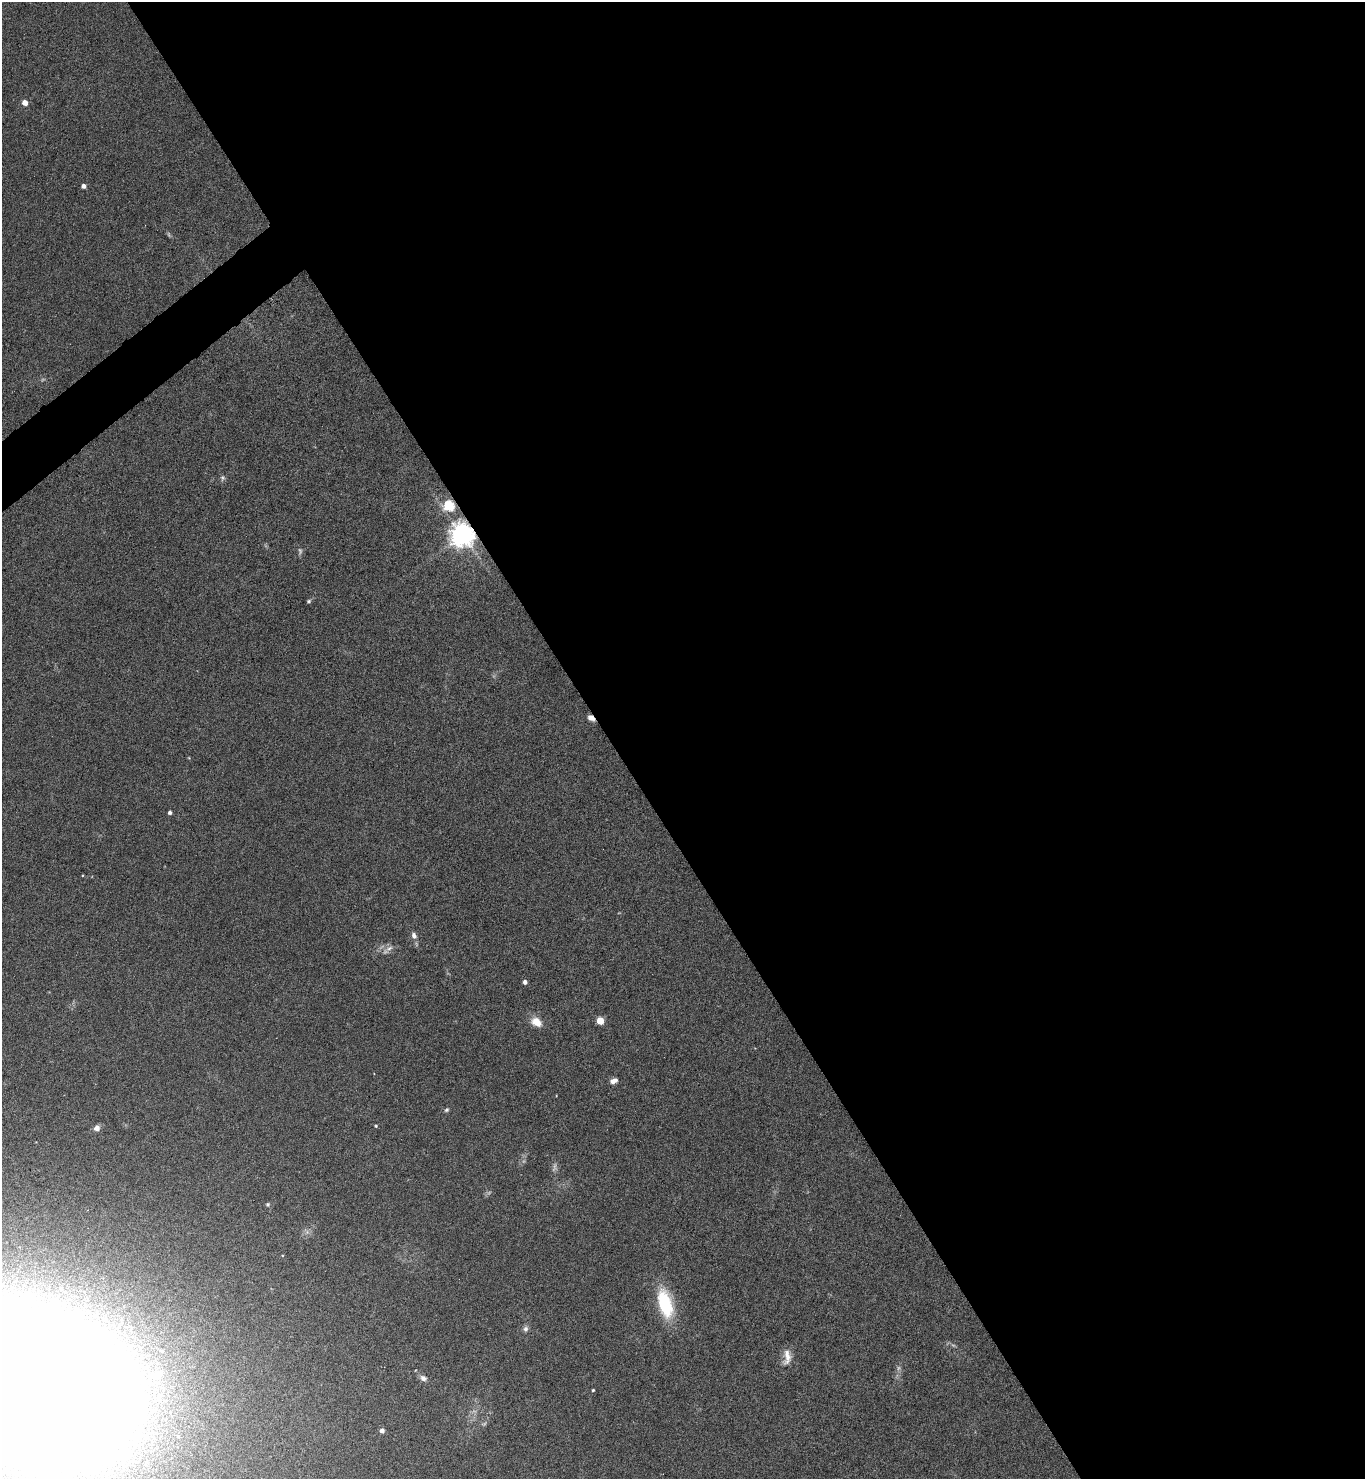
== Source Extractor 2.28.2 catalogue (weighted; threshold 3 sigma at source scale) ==
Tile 8 of 4 x 4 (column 4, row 2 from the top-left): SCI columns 4248-5610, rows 2959-4435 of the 5909 x 5913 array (HDU 1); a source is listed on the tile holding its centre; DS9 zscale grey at full resolution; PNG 1367 x 1481 px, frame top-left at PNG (2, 2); no overlay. Shown black and unused: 57% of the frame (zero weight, under 4 of 8 exposures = <1% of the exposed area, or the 3 px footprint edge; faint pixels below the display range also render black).
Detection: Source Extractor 2.28.2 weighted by HDU 2 'WHT'; one run over the whole footprint, this tile lists its part. Background 0.0775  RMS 0.0047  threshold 0.019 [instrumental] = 3 sigma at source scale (4.09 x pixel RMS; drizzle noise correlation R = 1.36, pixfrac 0.8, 0.05/0.05 arcsec/px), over >= 5 px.
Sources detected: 36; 9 too faint to see at this stretch — not listed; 1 inside a brighter listed object's ellipse — not listed separately; the other 26 listed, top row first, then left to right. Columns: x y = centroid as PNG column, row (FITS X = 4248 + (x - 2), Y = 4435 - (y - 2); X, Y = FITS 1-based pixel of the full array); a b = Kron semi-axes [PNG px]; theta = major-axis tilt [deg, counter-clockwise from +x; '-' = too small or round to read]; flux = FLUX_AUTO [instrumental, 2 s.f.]
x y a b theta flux
25 103 4 4 - 5.1
83 186 4 4 - 1.9
222 478 8 6 80 1
449 506 6 5 - 35
463 535 8 7 - 490
309 601 5 4 - 0.73
591 718 8 5 -38 2.4
170 812 4 3 - 1.1
414 935 10 7 -70 2
389 948 12 7 31 2.4
525 982 4 4 - 1.9
600 1021 5 4 - 13
536 1022 15 11 -32 5.2
614 1080 8 5 22 2.7
446 1110 6 5 - 0.85
376 1126 4 4 - 0.49
97 1128 6 6 - 2.5
268 1204 6 6 - 0.7
665 1304 34 15 -76 25
525 1329 8 7 - 1.5
787 1357 21 10 85 4.5
156 1376 18 14 40 10
423 1378 9 7 -27 1.8
24 1386 127 77 -21 3500
593 1390 3 3 - 0.51
382 1431 5 4 - 2.2
Overlapping masked pixels (flux is a lower limit): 3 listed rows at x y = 449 506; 463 535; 591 718
Isophote crosses this tile's border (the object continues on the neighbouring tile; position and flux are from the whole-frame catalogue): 1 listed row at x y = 24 1386